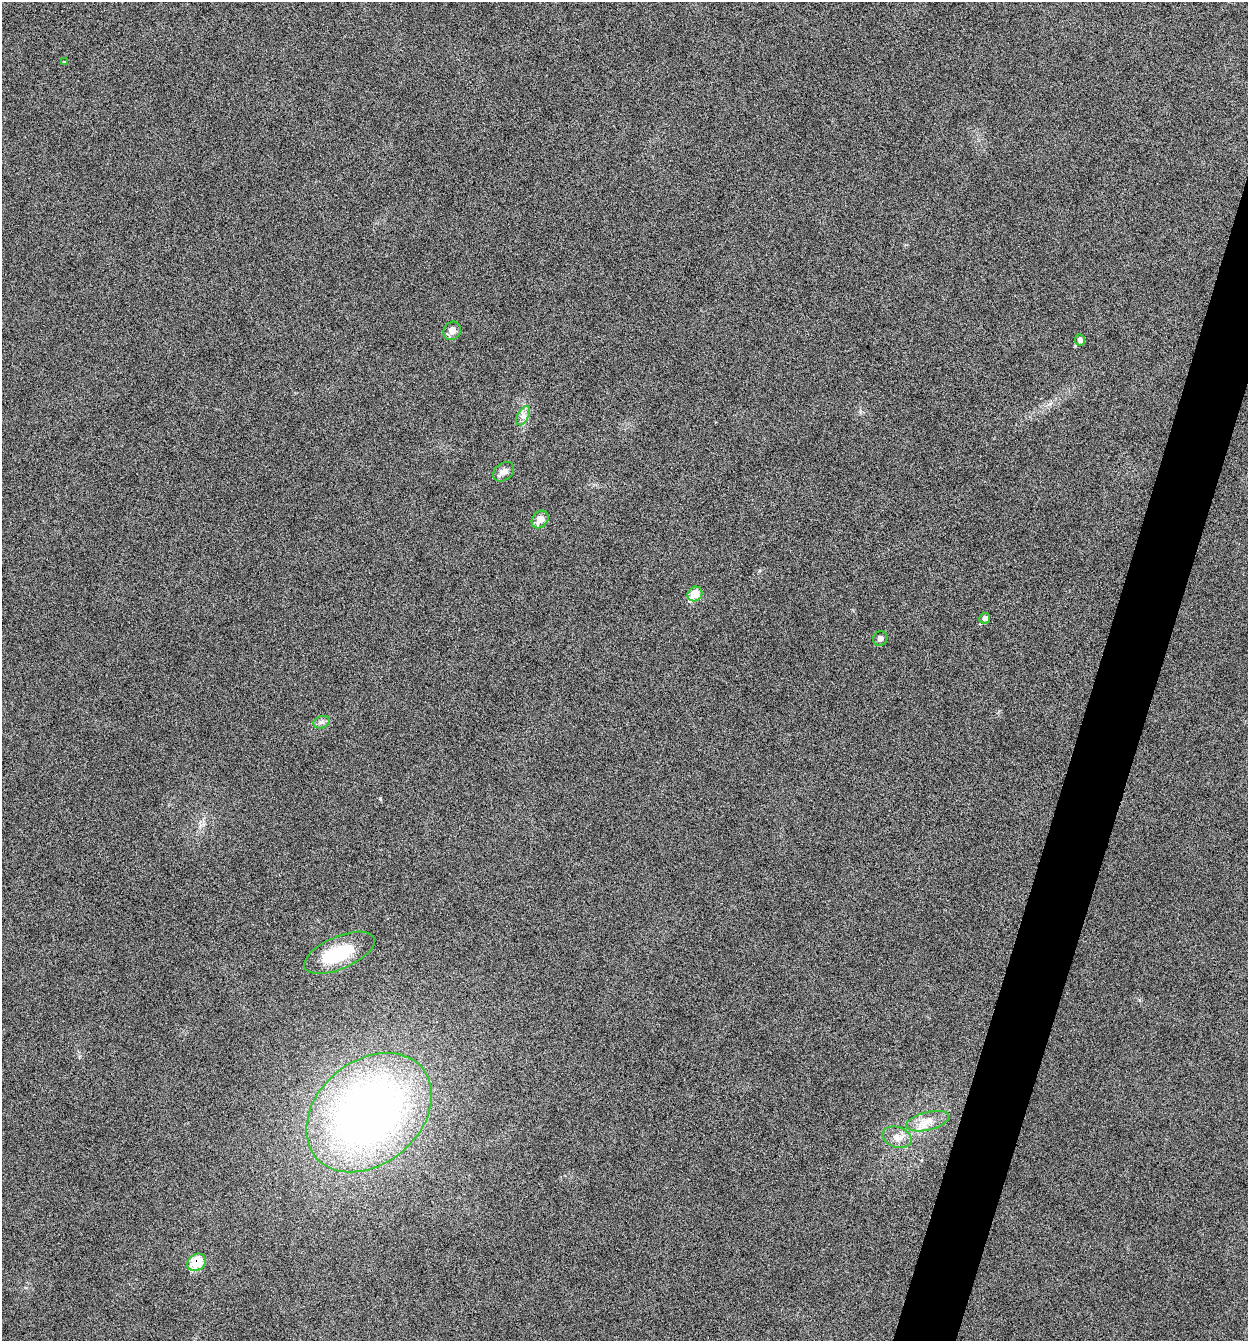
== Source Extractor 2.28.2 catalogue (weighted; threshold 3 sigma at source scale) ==
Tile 10 of 4 x 4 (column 2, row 3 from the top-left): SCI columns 1383-2628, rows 1350-2688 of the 5386 x 5373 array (HDU 1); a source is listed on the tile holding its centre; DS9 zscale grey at full resolution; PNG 1250 x 1343 px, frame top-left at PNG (2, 2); each listed source drawn as its Kron ellipse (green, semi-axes under 4 px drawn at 4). Shown black and unused: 4% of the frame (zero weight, under 12 of 24 exposures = <1% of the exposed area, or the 3 px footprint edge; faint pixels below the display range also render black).
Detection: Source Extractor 2.28.2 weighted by HDU 2 'WHT'; one run over the whole footprint, this tile lists its part. Background -0.545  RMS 0.04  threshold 0.163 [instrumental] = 3 sigma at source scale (4.09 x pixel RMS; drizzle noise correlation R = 1.36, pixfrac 0.8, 0.05/0.05 arcsec/px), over >= 5 px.
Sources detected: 17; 1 inside a brighter object's white glare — neither listed nor drawn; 1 inside a brighter listed object's ellipse — not listed separately; the other 15 listed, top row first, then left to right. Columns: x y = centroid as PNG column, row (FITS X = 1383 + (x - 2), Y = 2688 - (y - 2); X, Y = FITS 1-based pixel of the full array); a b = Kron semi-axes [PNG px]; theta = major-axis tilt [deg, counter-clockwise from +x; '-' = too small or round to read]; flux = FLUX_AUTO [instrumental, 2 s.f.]
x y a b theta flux
64 62 4 3 - 3
452 331 10 8 54 36
1080 340 6 5 - 14
523 416 10 5 63 16
504 472 12 8 38 19
540 519 9 7 52 47
695 594 8 7 - 75
985 618 5 5 - 13
880 638 7 7 - 16
321 722 8 6 20 11
339 953 38 16 23 170
369 1113 69 51 40 2100
928 1121 22 9 14 48
897 1137 15 10 -19 34
197 1262 10 8 39 100
Unlisted compact peaks at least as high as the median listed source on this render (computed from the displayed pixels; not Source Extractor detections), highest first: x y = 380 798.